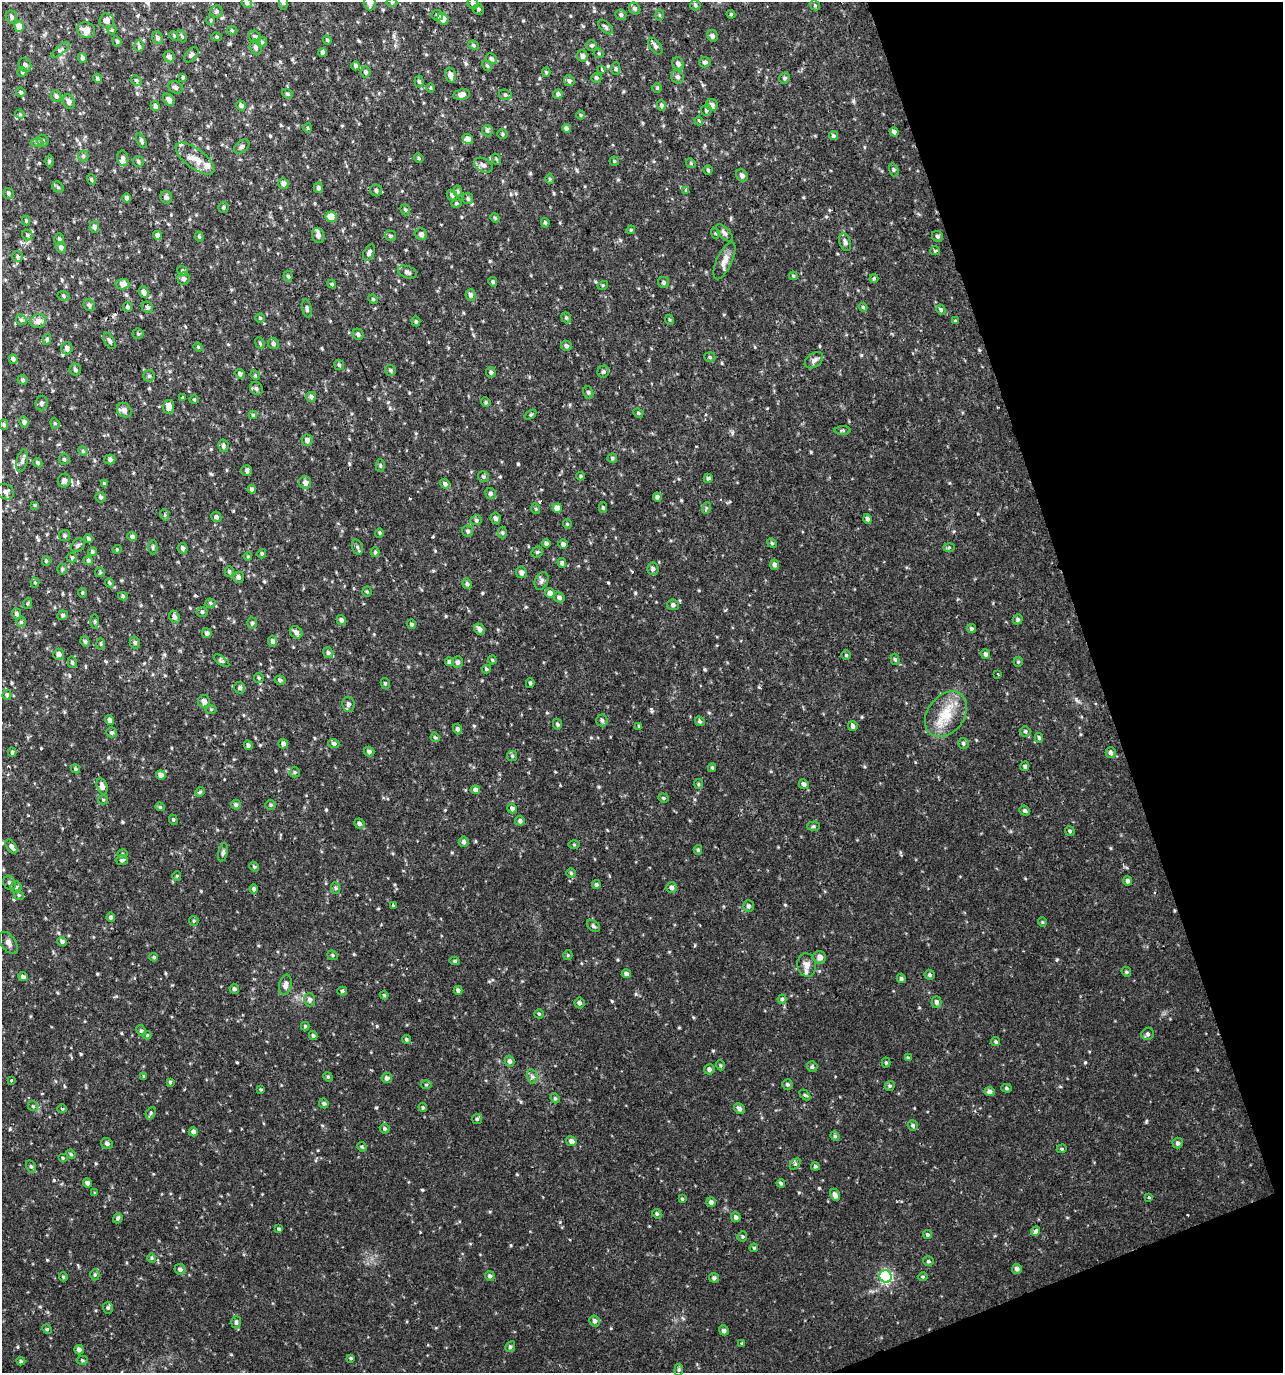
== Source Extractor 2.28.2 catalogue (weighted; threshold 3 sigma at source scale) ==
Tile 12 of 4 x 4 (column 4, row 3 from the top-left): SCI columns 3969-5249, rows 1372-2742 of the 5322 x 5486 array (HDU 1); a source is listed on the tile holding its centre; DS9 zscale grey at full resolution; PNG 1285 x 1375 px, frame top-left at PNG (2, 2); each listed source drawn as its Kron ellipse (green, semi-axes under 4 px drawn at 4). Shown black and unused: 17% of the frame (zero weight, under 2 of 3 exposures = <1% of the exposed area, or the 3 px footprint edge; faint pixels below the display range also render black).
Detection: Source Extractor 2.28.2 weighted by HDU 2 'WHT'; one run over the whole footprint, this tile lists its part. Background 0.0164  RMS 0.0031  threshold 0.0139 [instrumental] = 3 sigma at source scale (4.5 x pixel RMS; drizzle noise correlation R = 1.50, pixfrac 1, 0.0396/0.0396 arcsec/px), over >= 5 px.
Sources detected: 554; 2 cosmic-ray / hot-pixel residue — neither listed nor drawn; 8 inside a brighter listed object's ellipse — not listed separately; of the other 544, all 500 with FLUX_AUTO >= 0.321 (the completeness limit of this list) listed and drawn (44 fainter detections not listed), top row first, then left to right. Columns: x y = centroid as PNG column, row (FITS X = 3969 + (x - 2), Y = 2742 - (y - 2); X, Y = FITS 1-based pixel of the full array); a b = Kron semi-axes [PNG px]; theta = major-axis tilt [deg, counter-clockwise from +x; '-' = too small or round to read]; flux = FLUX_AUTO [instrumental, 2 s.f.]
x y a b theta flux
247 3 5 5 - 0.66
283 3 7 4 -83 0.56
370 3 7 6 - 1.3
392 3 5 3 - 0.34
473 4 6 5 - 1.1
695 5 5 5 - 0.5
815 5 5 4 - 0.41
478 9 6 5 - 0.54
635 9 6 5 - 0.7
216 11 6 6 - 0.63
731 14 4 4 - 0.33
437 15 5 5 - 0.7
621 15 5 5 - 0.6
660 15 5 3 - 0.32
11 17 6 5 - 0.74
443 19 6 5 - 2.7
211 20 5 4 - 0.34
107 21 7 7 - 1.5
19 27 5 5 - 2.5
606 27 9 5 -44 0.77
86 30 9 7 -24 2.7
112 30 4 4 - 0.34
232 31 5 3 - 0.35
174 36 5 4 - 0.33
182 36 6 4 -67 0.41
712 36 6 5 - 0.9
217 37 5 4 - 0.44
255 37 6 5 - 0.69
157 38 6 5 - 0.78
327 40 4 4 - 0.38
117 41 5 4 - 0.44
262 42 5 5 - 0.51
474 45 5 4 - 0.48
139 46 6 5 - 0.52
592 46 5 5 - 0.53
655 46 9 5 -54 1
256 47 8 6 -75 0.97
60 50 11 3 40 0.53
323 52 4 4 - 0.86
599 53 5 4 - 0.39
191 55 9 5 50 0.78
582 56 6 5 - 1.3
169 57 6 5 - 1.1
82 58 5 4 - 0.73
491 58 6 5 - 0.6
705 62 6 5 - 0.76
678 64 7 5 -56 1.2
25 65 7 6 - 1
356 66 4 4 - 0.76
487 66 6 4 -62 0.53
616 69 6 4 88 0.51
601 70 3 3 - 0.77
22 72 5 4 - 0.45
366 72 5 5 - 0.68
546 72 5 4 - 0.4
450 75 7 5 -74 1.7
183 77 3 3 - 0.48
678 77 6 6 - 0.92
97 78 5 4 - 0.49
596 78 5 4 - 0.47
784 78 5 5 - 0.54
136 81 6 4 -44 0.4
419 81 6 4 -84 0.55
569 81 5 5 - 0.8
176 87 8 6 -25 0.88
431 88 5 3 - 0.38
657 88 4 4 - 0.35
21 92 5 5 - 0.52
287 94 5 4 - 0.46
462 94 8 5 10 1.6
558 94 5 4 - 0.76
505 95 6 5 - 0.63
56 96 6 5 - 0.64
169 100 7 5 -50 1.2
69 102 8 5 -68 1.1
241 105 5 4 - 0.78
661 105 5 4 - 0.58
712 105 6 5 - 1.2
155 106 5 4 - 1
706 110 5 5 - 0.62
20 114 5 4 - 0.35
581 115 4 4 - 0.34
699 121 4 3 - 0.59
308 128 5 3 - 0.32
566 128 4 4 - 0.79
487 131 5 5 - 0.62
894 132 5 4 - 0.83
503 134 5 4 - 0.45
833 136 4 4 - 0.57
468 139 5 4 - 1.3
43 141 6 5 - 0.68
141 141 8 4 -63 0.65
37 143 6 4 -1 0.53
242 147 9 5 40 0.84
83 156 5 5 - 0.54
123 158 8 5 -82 0.96
419 158 5 4 - 0.35
195 159 23 9 -37 3.7
496 159 5 3 - 0.33
49 161 6 4 90 0.38
138 161 6 5 - 0.56
614 161 4 4 - 0.36
691 163 5 4 - 0.38
483 165 10 6 -29 1.3
708 170 4 4 - 0.46
894 170 6 4 -74 0.48
742 175 6 5 - 1.1
550 179 4 4 - 0.34
91 180 5 3 - 0.41
283 183 5 5 - 1.3
58 187 6 5 - 0.48
318 188 5 4 - 0.71
376 190 6 5 - 0.73
686 190 3 3 - 1.3
458 191 6 4 -88 0.4
8 193 5 5 - 0.57
452 195 6 4 -47 0.75
166 197 6 6 - 0.87
127 198 4 4 - 0.78
468 199 5 5 - 0.65
456 203 5 4 - 0.4
223 207 5 5 - 0.5
405 210 6 4 -69 0.47
331 217 5 5 - 3.9
495 218 5 4 - 0.37
26 220 5 4 - 0.33
545 223 5 4 - 0.5
94 227 5 5 - 0.83
631 230 4 4 - 0.37
715 233 5 3 - 0.33
724 233 11 5 -48 0.91
421 234 6 5 - 1.2
27 235 5 5 - 0.54
157 235 4 4 - 1.3
318 235 8 6 -73 1.2
390 236 5 5 - 0.6
937 236 6 5 - 0.61
199 237 5 4 - 0.42
59 239 5 5 - 0.55
845 242 9 5 -71 1
61 247 5 5 - 0.97
935 251 5 4 - 0.4
369 253 9 5 63 0.92
17 256 5 5 - 0.53
724 261 20 7 65 2.3
183 271 5 4 - 0.54
407 272 10 6 -20 1
288 276 5 4 - 0.47
793 276 4 4 - 0.33
874 278 4 4 - 0.34
184 279 6 6 - 0.9
493 282 5 4 - 0.43
664 282 5 5 - 0.64
123 284 7 5 3 1.7
332 284 4 3 - 0.32
603 285 5 3 - 0.32
144 292 6 5 - 1.4
471 295 5 5 - 1
63 296 6 5 - 0.46
373 299 5 4 - 0.41
89 305 6 5 - 0.65
128 307 5 4 - 0.72
147 307 6 5 - 0.63
863 307 4 4 - 0.42
307 308 9 4 -80 0.64
941 310 5 4 - 0.57
260 318 4 4 - 0.38
566 318 6 4 -69 0.45
21 320 6 5 - 0.54
670 320 5 3 - 0.33
38 321 8 7 - 1.8
416 321 5 4 - 0.41
955 321 4 4 - 0.35
138 334 5 5 - 0.45
358 334 6 5 - 0.8
47 339 5 4 - 0.56
110 341 9 5 -60 0.79
260 343 6 4 -68 0.47
273 344 6 5 - 0.74
566 346 5 5 - 0.83
198 347 4 4 - 0.33
67 348 6 5 - 0.89
710 357 5 5 - 0.5
13 359 4 4 - 0.8
814 360 10 6 37 1.1
339 365 5 4 - 0.48
75 370 6 5 - 0.6
391 370 5 5 - 0.49
491 372 5 5 - 0.7
603 372 6 5 - 0.66
240 374 5 4 - 0.85
255 375 5 4 - 0.37
149 376 6 5 - 0.57
23 380 5 4 - 0.55
256 388 7 6 - 0.81
588 392 6 5 - 0.58
182 397 3 2 - 0.33
311 397 5 5 - 0.74
194 400 4 4 - 0.33
486 402 5 4 - 0.39
42 403 7 6 - 0.75
169 407 7 5 79 2
124 410 8 6 -41 1.6
638 413 5 4 - 0.42
253 415 4 4 - 0.41
530 415 6 4 33 0.43
24 422 5 4 - 0.8
55 423 5 4 - 0.42
4 425 5 4 - 0.47
843 430 8 4 0 0.41
307 440 5 5 - 1.1
223 446 6 5 - 0.73
83 451 5 4 - 0.4
612 458 5 5 - 0.46
64 459 5 5 - 0.5
110 459 5 5 - 0.76
22 461 11 5 77 1
38 463 5 4 - 0.59
380 466 6 4 -90 0.47
247 471 5 5 - 0.74
581 476 4 4 - 0.37
483 477 5 5 - 0.52
708 478 4 4 - 0.62
64 481 7 6 - 1.3
104 483 4 4 - 0.38
305 483 6 5 - 1.2
445 484 5 4 - 0.78
252 489 4 4 - 0.78
6 492 9 7 -33 1
491 493 6 5 - 0.78
101 497 5 5 - 0.65
657 497 4 4 - 0.87
35 505 3 3 - 0.33
603 507 5 4 - 0.46
557 508 5 4 - 2.3
706 508 6 4 71 0.39
536 509 5 3 - 0.33
165 515 6 3 -72 0.37
216 517 5 5 - 0.73
495 518 5 5 - 0.92
867 519 5 4 - 0.8
476 520 6 5 - 0.53
567 524 4 4 - 0.34
468 531 6 5 - 0.61
379 533 5 4 - 0.34
502 533 6 4 -88 0.46
64 536 5 5 - 0.57
132 537 5 4 - 0.81
88 539 4 4 - 0.73
772 543 5 4 - 0.39
546 544 4 3 - 0.79
563 544 5 5 - 0.95
78 545 8 6 45 0.69
153 547 7 4 88 0.56
357 547 7 5 -72 0.7
949 547 6 4 2 0.37
183 548 5 4 - 0.72
117 549 4 4 - 0.33
92 552 4 4 - 0.54
375 552 5 4 - 0.46
537 552 6 5 - 0.5
262 554 5 4 - 0.45
248 556 4 4 - 0.33
72 558 5 4 - 0.42
88 560 5 4 - 0.57
46 561 5 4 - 0.4
562 563 5 4 - 0.64
774 565 5 4 - 0.88
62 569 5 4 - 0.53
653 569 6 5 - 1.1
229 571 5 4 - 0.48
100 572 5 5 - 0.4
521 572 6 5 - 1.1
238 577 5 5 - 0.78
541 581 9 6 65 0.9
35 583 5 4 - 0.39
109 583 5 4 - 0.42
467 584 5 4 - 0.61
367 592 5 4 - 0.41
82 593 5 3 - 0.33
550 593 5 5 - 1.3
123 596 5 4 - 0.45
559 597 5 5 - 0.92
28 603 6 3 70 0.36
211 603 5 4 - 0.38
673 605 6 5 - 0.87
202 612 5 5 - 0.56
17 614 5 4 - 0.81
63 615 5 4 - 0.6
175 617 6 5 - 1.1
1018 619 5 5 - 0.57
341 620 5 4 - 0.78
95 621 7 3 -90 0.4
21 622 5 5 - 0.5
252 623 5 5 - 0.58
411 624 5 4 - 0.46
479 629 6 5 - 1.1
971 629 4 4 - 0.54
296 632 7 5 -44 1.2
207 633 5 4 - 0.88
85 641 5 4 - 0.6
273 641 5 4 - 0.93
135 642 6 5 - 0.63
101 644 5 3 - 0.33
328 653 6 5 - 0.61
59 654 5 5 - 1.1
986 654 5 4 - 0.69
846 655 5 5 - 0.47
895 659 6 4 -72 0.5
492 660 4 4 - 0.34
221 661 9 4 -35 0.57
72 662 6 4 -76 0.52
449 662 4 4 - 0.59
458 662 6 5 - 0.75
1018 662 5 4 - 0.43
486 669 4 4 - 0.41
998 674 3 3 - 0.64
259 678 5 5 - 0.44
280 680 5 4 - 0.62
385 683 5 4 - 0.46
530 683 5 4 - 0.51
240 688 6 5 - 0.63
7 695 5 4 - 0.47
204 701 6 6 - 1.4
348 704 7 6 - 1.2
211 709 5 3 - 0.36
946 714 25 18 53 8.3
110 720 5 4 - 0.88
602 720 6 5 - 0.72
700 721 5 4 - 0.51
557 724 5 4 - 0.6
639 726 4 3 - 0.47
853 726 5 4 - 0.87
457 729 5 4 - 0.82
1025 731 5 5 - 0.5
112 732 5 5 - 0.56
435 737 5 3 - 0.38
1039 738 5 4 - 0.57
334 743 5 4 - 0.74
963 743 6 5 - 0.61
283 744 5 4 - 0.93
248 745 5 4 - 0.62
12 752 4 4 - 0.47
369 752 5 4 - 0.83
1111 753 5 5 - 1.1
512 756 5 5 - 0.49
1025 766 5 4 - 0.54
712 768 4 4 - 0.37
75 769 5 4 - 0.39
295 772 5 5 - 0.45
161 775 5 4 - 1.2
698 784 5 4 - 0.4
804 784 5 4 - 0.83
102 786 8 5 -74 1.7
475 790 5 4 - 1.1
200 792 5 4 - 0.43
663 798 5 4 - 0.37
103 800 5 4 - 0.4
236 805 5 4 - 0.64
271 805 5 4 - 0.42
160 807 4 4 - 0.33
512 809 5 4 - 0.91
1025 811 5 5 - 0.66
173 820 5 4 - 0.4
520 821 5 5 - 0.81
359 824 5 5 - 0.6
813 826 6 5 - 0.54
1070 831 5 4 - 0.5
464 842 5 5 - 0.75
574 845 6 4 -1 0.37
11 846 8 4 -57 1
698 850 5 4 - 0.47
223 852 9 4 77 0.7
123 854 5 4 - 0.42
122 860 6 5 - 0.59
254 867 5 4 - 0.47
571 873 5 4 - 0.46
177 876 5 4 - 0.34
1128 881 4 4 - 0.87
9 883 7 6 - 0.76
596 885 4 4 - 0.54
16 887 5 5 - 0.6
335 888 6 4 -71 0.44
672 888 5 5 - 0.92
254 889 4 4 - 0.71
19 895 5 4 - 0.43
393 905 3 3 - 0.44
748 906 5 5 - 0.64
111 917 4 4 - 0.64
194 921 5 4 - 0.39
1042 922 4 4 - 0.32
593 926 7 5 -41 0.6
62 942 5 4 - 0.77
9 943 12 7 -56 1.4
333 955 5 4 - 0.47
568 955 5 4 - 0.36
154 957 4 4 - 0.47
820 957 6 6 - 1.6
455 961 5 4 - 0.45
807 965 12 9 -81 1.9
1126 972 5 4 - 0.45
626 974 4 4 - 0.97
930 975 5 5 - 0.57
23 977 5 4 - 0.87
901 978 5 4 - 0.7
285 985 10 6 79 1.5
234 989 5 4 - 0.66
458 990 4 3 - 0.69
342 991 5 4 - 0.5
384 995 4 4 - 0.36
782 999 4 4 - 0.43
309 1000 6 5 - 0.99
936 1002 5 5 - 0.78
580 1003 5 5 - 0.75
539 1014 4 4 - 0.42
305 1026 4 4 - 0.42
141 1031 6 4 -61 0.52
1148 1034 6 6 - 0.77
147 1035 4 4 - 0.34
313 1036 4 4 - 0.56
406 1039 4 4 - 0.45
996 1042 5 4 - 0.54
908 1058 4 4 - 0.39
509 1061 5 5 - 0.94
886 1063 5 4 - 0.4
720 1065 5 3 - 0.32
812 1067 5 5 - 0.59
709 1069 5 5 - 0.88
144 1076 4 3 - 0.33
532 1076 7 5 -79 0.71
328 1077 5 4 - 0.37
387 1078 5 5 - 0.88
12 1080 3 3 - 0.54
170 1082 3 3 - 0.41
787 1084 5 5 - 0.57
426 1085 5 3 - 0.34
890 1086 5 4 - 0.44
1006 1088 5 4 - 0.5
261 1089 3 3 - 0.35
990 1091 5 4 - 1
805 1095 6 4 -43 0.4
555 1098 5 4 - 0.4
324 1103 5 4 - 0.61
33 1106 5 4 - 0.44
423 1107 4 3 - 0.35
62 1109 4 4 - 0.33
739 1109 6 5 - 1
151 1113 6 4 63 0.61
477 1119 5 5 - 0.54
913 1125 5 5 - 0.53
385 1129 5 4 - 0.57
193 1132 4 4 - 0.9
835 1136 5 4 - 0.41
571 1141 5 5 - 1.1
107 1143 6 5 - 0.69
1178 1143 5 5 - 0.76
362 1147 5 4 - 0.36
1062 1149 5 4 - 0.38
71 1154 5 4 - 0.34
63 1158 5 4 - 0.42
795 1164 6 4 46 0.47
31 1166 6 4 -62 0.55
815 1166 4 4 - 0.48
87 1183 4 4 - 0.86
781 1183 4 3 - 0.42
95 1193 4 4 - 0.32
835 1195 6 4 -62 1.2
1149 1198 3 3 - 0.66
682 1199 4 4 - 0.41
711 1202 5 5 - 0.96
657 1214 5 4 - 0.44
736 1217 5 4 - 0.79
118 1218 5 4 - 0.56
279 1229 4 3 - 0.46
1036 1231 5 4 - 1.1
928 1235 4 4 - 0.56
742 1236 5 4 - 0.42
754 1248 4 4 - 0.39
152 1258 5 4 - 0.37
928 1261 5 5 - 0.49
180 1269 5 5 - 0.8
1017 1269 5 5 - 0.97
95 1275 6 4 88 0.47
490 1276 5 4 - 0.69
886 1276 6 6 - 46
63 1277 4 4 - 0.39
923 1277 5 4 - 0.4
714 1278 5 4 - 0.7
108 1308 6 5 - 0.57
594 1321 5 5 - 1
236 1322 6 5 - 0.52
47 1329 5 4 - 0.38
724 1330 5 4 - 0.77
742 1343 3 3 - 0.55
510 1347 6 4 59 0.59
79 1350 5 4 - 1.1
351 1358 3 3 - 0.39
82 1360 6 4 -1 0.45
21 1361 4 4 - 0.48
679 1370 6 4 83 0.44
Isophote crosses this tile's border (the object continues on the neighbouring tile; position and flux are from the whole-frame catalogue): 4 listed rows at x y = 247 3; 283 3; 370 3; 11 846